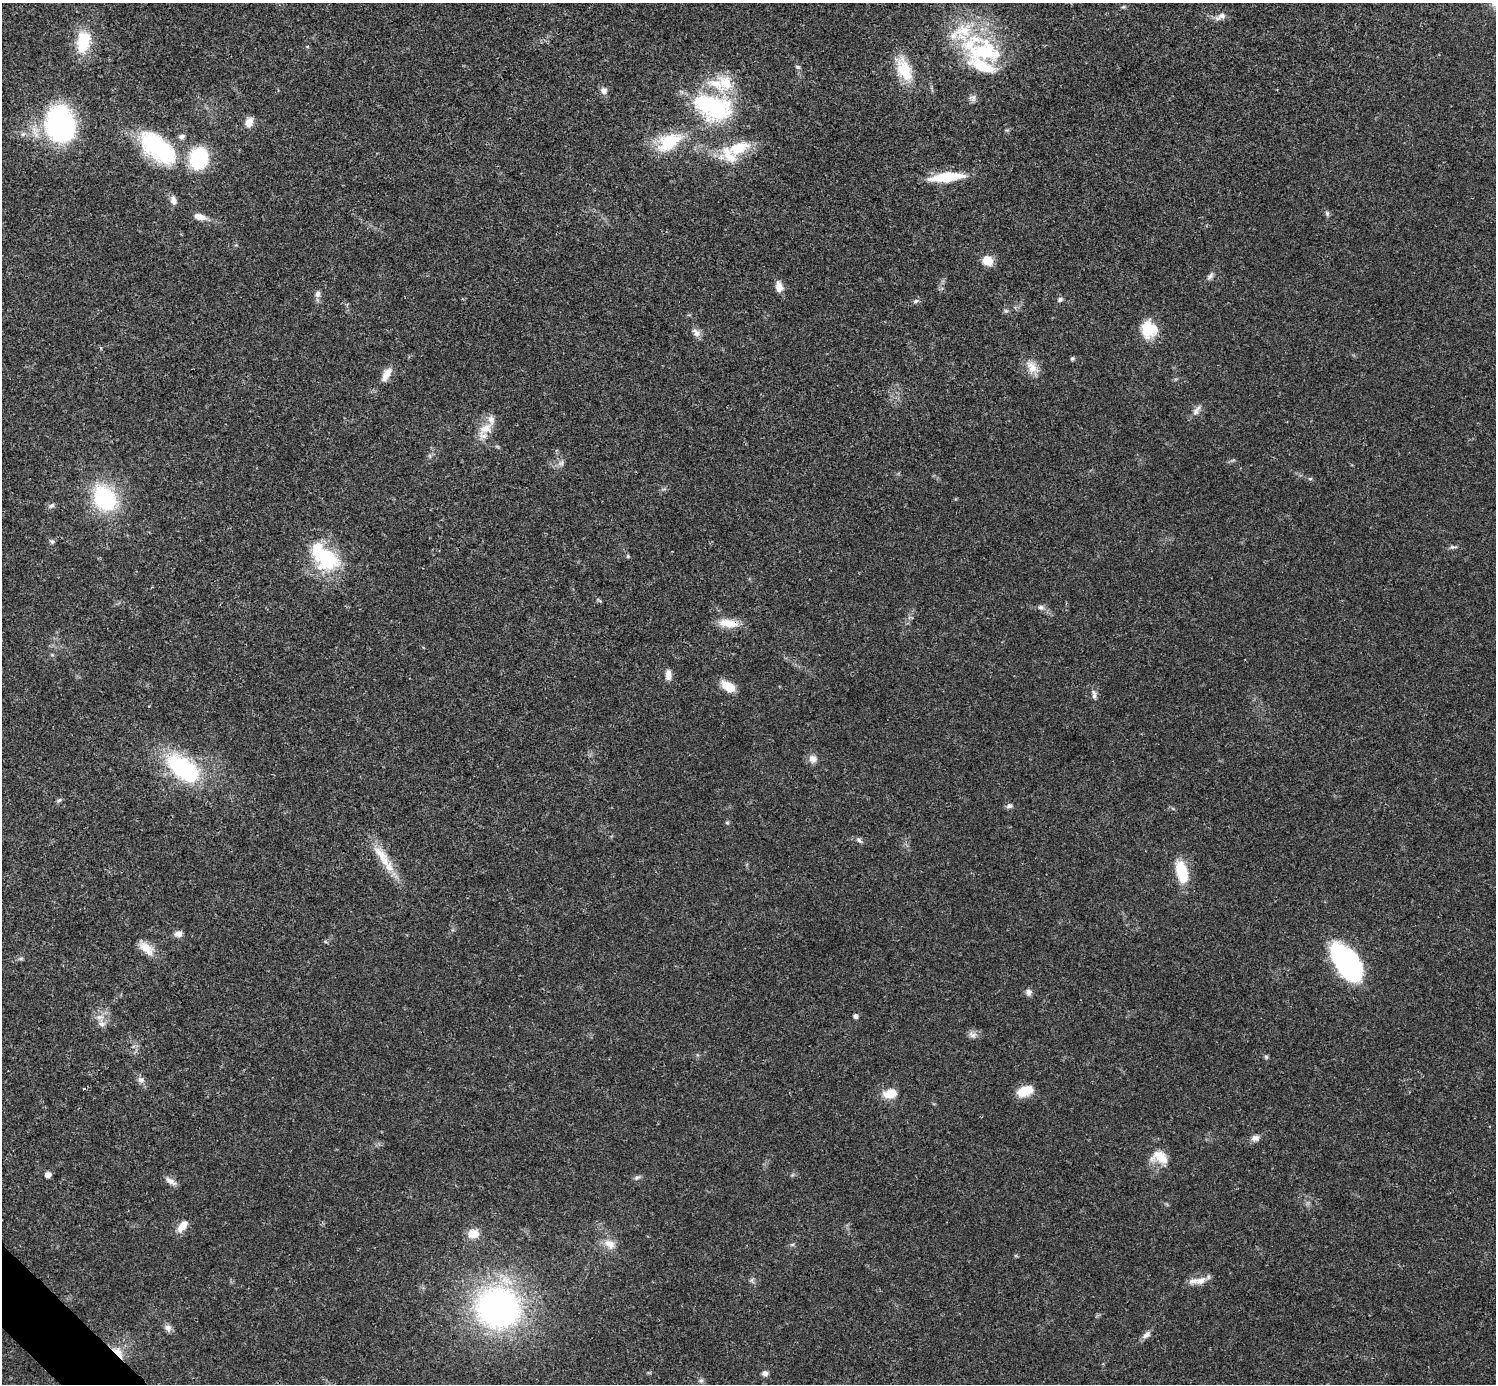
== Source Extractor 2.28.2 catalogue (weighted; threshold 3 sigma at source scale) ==
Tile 7 of 4 x 4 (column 3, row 2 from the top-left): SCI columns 2989-4482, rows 2921-4302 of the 5984 x 5984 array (HDU 1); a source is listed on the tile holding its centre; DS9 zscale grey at full resolution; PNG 1498 x 1386 px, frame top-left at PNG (2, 3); no overlay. Shown black and unused: <1% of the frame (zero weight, under 3 of 4 exposures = <1% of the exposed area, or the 3 px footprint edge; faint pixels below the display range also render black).
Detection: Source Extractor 2.28.2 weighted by HDU 2 'WHT'; one run over the whole footprint, this tile lists its part. Background 0.021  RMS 0.0022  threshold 0.00997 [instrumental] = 3 sigma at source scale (4.5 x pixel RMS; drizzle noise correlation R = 1.50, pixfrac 1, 0.05/0.05 arcsec/px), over >= 5 px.
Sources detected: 94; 1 cosmic-ray / hot-pixel residue — not listed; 9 inside a brighter listed object's ellipse — not listed separately; the other 84 listed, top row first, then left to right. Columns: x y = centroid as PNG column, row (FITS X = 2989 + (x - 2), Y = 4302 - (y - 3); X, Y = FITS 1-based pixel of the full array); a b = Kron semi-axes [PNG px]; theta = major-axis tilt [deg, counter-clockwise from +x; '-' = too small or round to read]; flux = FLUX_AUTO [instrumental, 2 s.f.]
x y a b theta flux
1123 7 6 4 40 0.29
1222 16 11 9 24 1.2
83 42 31 18 80 8.1
984 51 55 37 -16 23
798 67 7 5 -16 0.41
904 70 33 16 -66 7.6
604 91 9 8 - 1.1
972 98 10 9 - 0.91
713 107 53 34 -19 25
249 122 13 9 72 1.8
60 124 37 30 -78 42
669 142 33 18 30 10
158 148 51 25 -40 22
739 148 34 16 24 8
199 158 19 16 76 16
946 177 39 10 6 8.3
173 200 12 8 -71 1.3
1327 213 7 6 - 0.46
200 217 16 7 -12 1.9
988 261 12 11 - 3.1
1210 276 12 6 55 0.81
779 287 14 8 -80 1.8
318 294 9 7 76 0.87
1060 299 7 6 - 0.54
916 301 7 5 28 0.52
1006 311 6 5 - 0.42
1149 329 18 17 - 6.9
696 332 15 8 -42 1.2
1072 358 6 5 - 0.33
1032 367 21 12 -53 2.9
386 374 19 9 59 2.3
1196 410 17 7 54 1.2
486 429 21 13 30 3.7
430 456 6 4 -71 0.34
561 463 8 7 - 0.75
1310 479 6 5 - 0.33
105 498 24 18 -56 23
51 505 8 6 32 0.66
52 541 8 5 -49 0.51
1453 547 11 5 4 0.55
628 556 5 5 - 0.28
324 557 46 26 -43 16
1041 607 9 7 -14 0.83
728 623 28 10 -6 3.6
668 675 13 7 88 1.5
729 687 15 9 -30 4.2
1094 695 14 6 -81 0.97
813 759 11 10 - 1.5
184 768 40 22 -37 25
59 800 7 5 18 0.45
1009 806 8 6 6 0.68
727 823 6 4 -1 0.29
859 840 10 5 -39 0.61
382 857 41 13 -56 6.1
1181 871 24 11 -75 7.9
178 934 10 7 7 1.2
146 948 22 12 -42 3.1
21 959 8 4 0 0.45
1347 963 35 17 -56 50
1029 992 8 8 - 0.92
856 1016 6 5 - 0.59
102 1023 11 9 -57 1.4
972 1035 12 8 -20 1.1
1266 1057 6 5 - 0.36
141 1080 9 8 - 0.96
1025 1091 18 10 18 4.4
890 1094 18 11 13 3.3
1255 1138 11 7 22 1.1
1160 1157 23 15 -20 4.1
48 1175 6 5 - 1.4
637 1177 10 5 31 0.56
171 1181 16 7 -31 1.2
182 1226 16 8 52 2.6
473 1234 13 10 11 2.9
610 1244 17 11 -39 2.5
792 1245 6 4 20 0.33
752 1280 7 5 60 0.45
1201 1281 16 9 21 2.2
498 1308 37 34 -12 84
168 1328 10 8 -32 1.1
1146 1335 12 7 37 1.1
118 1352 19 8 -51 2.6
765 1373 7 6 - 0.87
701 1380 7 6 - 0.56
Overlapping masked pixels (flux is a lower limit): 2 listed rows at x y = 728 623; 118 1352